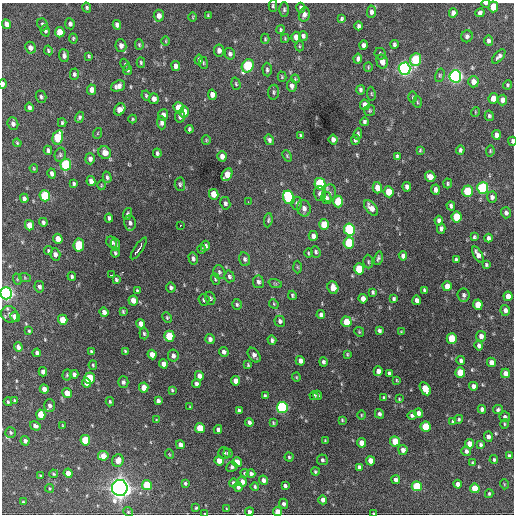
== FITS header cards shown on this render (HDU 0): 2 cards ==
NAXIS1  =                  512 / Axis length
NAXIS2  =                  512 / Axis length

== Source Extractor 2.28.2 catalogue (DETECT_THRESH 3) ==
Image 512 x 512 px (HDU 0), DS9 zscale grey, 1 PNG px = 1 image px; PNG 516 x 516 px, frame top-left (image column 1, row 512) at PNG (2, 3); each listed source drawn as its Kron ellipse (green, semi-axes under 4 px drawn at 4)
Background 986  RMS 32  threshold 96.9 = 3 sigma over >= 5 px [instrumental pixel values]
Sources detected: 371; all 371 listed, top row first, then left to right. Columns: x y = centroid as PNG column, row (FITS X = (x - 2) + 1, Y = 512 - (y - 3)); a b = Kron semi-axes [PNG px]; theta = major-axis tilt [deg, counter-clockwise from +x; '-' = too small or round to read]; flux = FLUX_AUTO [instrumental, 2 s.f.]
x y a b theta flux
486 3 4 2 - 4.0e+03
273 6 6 4 -90 3.2e+03
493 7 5 5 - 4.6e+04
87 8 5 4 - 3.3e+03
301 8 5 4 - 7.0e+03
284 9 7 5 90 4.3e+03
371 12 6 4 85 6.7e+03
453 13 5 4 - 1.1e+04
480 13 5 4 - 5.5e+03
304 15 7 5 75 7.3e+03
159 16 6 5 - 1.1e+04
208 16 3 2 - 2.3e+03
193 17 4 3 - 1.7e+03
341 19 4 3 - 3.5e+03
7 24 5 4 - 1.2e+04
42 24 6 5 - 4.7e+03
70 24 5 4 - 6.6e+03
117 25 5 4 - 8.0e+03
358 26 4 3 - 5.1e+03
281 30 4 4 - 3.3e+03
45 31 5 4 - 4.4e+03
60 32 5 4 - 3.3e+04
303 36 5 4 - 4.9e+03
467 36 6 5 - 5.9e+03
296 37 5 4 - 1.5e+04
73 38 5 4 - 2.7e+03
285 38 4 4 - 2.4e+03
265 39 5 4 - 2.4e+03
166 41 4 3 - 1.8e+03
488 41 5 4 - 6.1e+03
394 44 4 3 - 4.6e+03
139 45 5 4 - 2.8e+03
363 45 4 4 - 7.4e+03
121 46 6 5 - 1.0e+04
299 46 5 3 - 2.2e+03
30 48 6 5 - 9.1e+03
48 50 5 4 - 3.2e+03
219 50 6 5 - 9.9e+03
230 54 6 5 - 5.5e+03
380 54 6 5 - 4.4e+03
64 56 6 5 - 7.0e+03
89 56 4 4 - 2.8e+03
499 56 8 4 49 6.9e+03
358 59 5 4 - 6.9e+03
199 60 5 4 - 5.7e+03
415 60 6 5 - 1.2e+05
382 62 7 5 -74 1.6e+04
141 63 5 4 - 3.0e+03
203 63 6 3 -83 2.4e+03
125 65 6 4 -66 2.7e+03
176 66 5 4 - 8.9e+03
248 66 7 5 61 1.9e+05
368 67 5 4 - 2.5e+03
404 69 6 6 - 8.0e+05
128 70 5 4 - 5.4e+03
267 70 7 4 -87 4.5e+03
74 74 5 4 - 4.7e+03
440 75 7 4 73 3.2e+03
455 76 6 6 - 7.8e+05
282 77 5 4 - 2.5e+03
295 79 4 3 - 2.2e+03
473 82 5 5 - 1.5e+04
3 84 4 2 - 7.4e+03
236 84 6 4 -73 3.0e+03
507 85 4 4 - 3.0e+03
118 86 7 5 23 1.2e+04
292 86 6 4 -82 7.5e+03
92 90 5 4 - 1.6e+04
360 90 5 4 - 4.5e+03
274 92 7 5 83 4.2e+03
371 94 7 3 -81 2.6e+03
146 95 5 3 - 2.7e+03
212 95 5 4 - 1.1e+04
41 97 6 5 - 4.0e+03
413 97 6 4 89 2.5e+03
493 98 5 4 - 2.2e+04
154 99 5 4 - 9.8e+03
503 100 5 4 - 1.2e+04
417 102 6 4 -88 2.7e+03
365 105 5 5 - 1.7e+04
29 107 5 3 - 6.3e+03
179 108 6 5 - 5.3e+04
120 109 6 5 - 2.3e+04
370 111 5 5 - 3.3e+03
184 112 5 4 - 3.4e+04
475 112 5 3 - 1.7e+03
163 115 6 5 - 1.1e+04
489 116 5 4 - 4.2e+03
79 117 5 4 - 4.7e+03
180 117 6 5 - 6.6e+03
133 119 4 4 - 2.5e+03
364 122 4 3 - 4.6e+03
62 123 4 3 - 3.1e+03
161 123 6 4 -89 6.8e+03
13 124 6 5 - 7.7e+03
189 129 4 3 - 3.8e+03
98 133 5 3 - 1.8e+03
358 134 6 4 82 4.1e+03
496 135 5 4 - 1.0e+04
301 136 4 3 - 3.8e+03
58 137 7 5 74 1.1e+05
206 140 5 4 - 2.4e+03
269 140 5 4 - 5.7e+03
333 140 5 4 - 9.2e+03
355 140 5 4 - 4.3e+03
512 141 4 2 - 3.8e+03
17 143 4 3 - 2.4e+03
48 150 4 3 - 5.5e+03
420 150 3 2 - 2.4e+03
460 150 4 3 - 4.1e+03
490 151 5 4 - 2.7e+03
105 153 6 6 - 1.9e+04
157 153 5 3 - 4.1e+03
60 155 7 5 77 4.5e+03
222 156 5 4 - 1.1e+04
287 156 6 3 -66 2.6e+03
397 156 4 3 - 3.8e+03
90 159 5 5 - 8.2e+03
66 165 6 5 - 1.7e+05
34 168 4 3 - 2.2e+03
52 174 5 4 - 7.3e+03
227 175 7 5 63 3.0e+04
107 177 6 4 -75 4.7e+03
430 177 5 5 - 1.9e+04
91 181 5 4 - 1.1e+04
74 183 4 3 - 3.9e+03
448 183 5 4 - 3.3e+03
180 184 7 5 -87 3.9e+03
320 184 6 5 - 1.6e+05
101 185 5 3 - 2.0e+03
407 187 5 4 - 6.3e+03
377 188 6 4 -74 2.0e+04
483 188 6 5 - 2.4e+05
435 190 5 4 - 8.0e+03
468 191 5 5 - 9.8e+04
389 192 5 5 - 3.9e+04
320 193 7 6 - 8.0e+03
329 193 9 6 82 8.0e+03
214 194 5 5 - 3.2e+04
45 196 5 5 - 1.4e+05
289 197 7 5 -63 2.4e+05
492 197 5 5 - 7.3e+03
24 198 4 4 - 6.8e+03
326 198 6 5 - 5.0e+03
248 202 2 2 - 4.8e+03
338 202 6 5 - 6.5e+04
225 203 6 5 - 5.1e+03
297 203 6 5 - 4.7e+03
451 206 4 4 - 5.5e+03
304 208 8 6 -79 1.1e+04
371 208 9 5 -50 1.6e+04
506 213 5 5 - 6.7e+03
128 214 6 4 72 3.6e+03
457 217 5 5 - 6.8e+04
109 218 4 3 - 4.7e+03
268 220 7 4 84 3.4e+03
439 221 5 4 - 8.1e+03
43 222 4 3 - 4.7e+03
130 223 7 6 - 6.8e+03
324 224 5 5 - 4.1e+04
29 225 5 4 - 3.1e+04
180 225 3 2 - 2.6e+03
441 229 5 4 - 6.4e+03
349 230 6 5 - 2.5e+05
313 236 5 4 - 9.0e+03
474 237 4 3 - 3.4e+03
488 238 4 4 - 5.7e+03
58 239 5 4 - 2.9e+04
112 242 6 5 - 6.0e+03
349 243 6 5 - 1.0e+05
79 245 6 5 - 1.0e+05
115 245 6 4 -79 5.9e+03
205 246 5 4 - 7.1e+03
139 248 13 3 56 3.1e+04
201 249 4 3 - 2.8e+03
48 251 4 4 - 3.1e+03
316 252 6 4 -68 4.1e+03
115 253 5 3 - 3.6e+03
308 253 5 3 - 2.3e+03
55 254 6 5 - 9.1e+03
478 255 9 4 -61 1.2e+04
403 256 5 4 - 8.1e+03
193 258 6 4 -76 5.5e+03
378 258 7 4 75 4.7e+03
245 259 7 5 -75 5.5e+03
456 259 4 3 - 3.4e+03
368 262 7 5 -87 3.6e+03
486 265 3 3 - 3.2e+03
297 267 6 4 -88 2.6e+03
359 269 5 5 - 7.4e+04
219 272 7 5 -68 4.8e+03
112 275 4 2 - 6.5e+03
72 276 4 4 - 3.9e+03
229 276 6 5 - 5.1e+03
25 278 6 4 -19 2.1e+03
17 279 6 3 -72 2.2e+03
215 279 6 3 -70 2.8e+03
116 280 4 3 - 3.6e+03
258 282 6 5 - 6.2e+03
275 283 7 4 -19 2.5e+03
447 286 5 4 - 1.8e+04
39 287 6 5 - 5.4e+03
171 288 5 4 - 5.3e+03
333 288 6 5 - 2.1e+04
424 290 4 3 - 4.2e+03
137 291 4 3 - 3.4e+03
373 292 4 3 - 3.5e+03
6 293 6 5 - 8.5e+05
292 295 4 4 - 3.0e+03
464 295 6 6 - 5.8e+03
508 296 5 4 - 2.0e+04
210 298 6 5 - 4.5e+03
363 299 5 4 - 1.2e+04
394 299 4 3 - 4.0e+03
133 300 5 4 - 1.9e+04
204 300 6 5 - 4.0e+03
417 300 5 4 - 8.7e+03
237 304 5 4 - 3.8e+03
274 304 5 4 - 2.4e+03
478 305 5 5 - 3.6e+04
505 310 5 4 - 8.4e+03
123 311 4 3 - 2.5e+03
104 312 5 4 - 1.0e+04
10 314 9 8 - 1.0e+04
321 315 4 4 - 6.2e+03
15 317 5 4 - 2.1e+04
167 318 6 4 -64 2.8e+03
63 320 5 4 - 4.3e+04
280 321 5 5 - 6.1e+03
346 322 5 5 - 4.9e+04
141 324 5 4 - 1.3e+04
379 330 4 4 - 4.8e+03
29 331 4 4 - 2.3e+03
359 332 5 4 - 2.3e+03
401 332 3 3 - 1.9e+03
144 334 6 4 -83 3.6e+03
169 336 5 5 - 8.1e+04
481 336 5 5 - 1.0e+04
452 338 5 5 - 6.0e+04
210 339 5 4 - 7.0e+03
272 340 5 4 - 4.6e+03
479 345 5 4 - 5.6e+03
18 347 4 4 - 7.1e+03
125 351 4 3 - 2.8e+03
91 352 4 3 - 4.7e+03
224 352 5 4 - 6.6e+03
37 353 4 3 - 5.4e+03
347 354 4 3 - 2.4e+03
152 355 5 4 - 1.7e+04
254 355 8 5 -55 9.5e+03
173 356 6 5 - 7.0e+03
461 360 4 3 - 5.0e+03
300 361 5 4 - 1.1e+04
323 362 5 4 - 4.4e+03
491 362 5 4 - 1.3e+04
163 364 4 4 - 1.0e+04
93 365 5 4 - 2.8e+03
248 365 4 3 - 2.3e+03
378 371 5 4 - 1.3e+04
43 372 4 4 - 1.0e+04
460 372 5 5 - 5.2e+04
389 373 4 3 - 3.8e+03
505 373 5 4 - 1.4e+04
74 374 4 4 - 7.0e+03
67 375 5 4 - 3.2e+03
199 376 5 4 - 1.2e+04
296 377 4 4 - 2.2e+03
89 378 5 5 - 8.3e+04
397 380 4 3 - 2.2e+03
235 381 5 4 - 1.6e+04
123 382 6 5 - 5.5e+03
87 383 5 4 - 2.3e+04
196 384 4 3 - 5.9e+03
473 386 4 4 - 8.8e+03
144 387 5 4 - 2.5e+04
44 389 5 4 - 1.3e+04
425 389 7 5 -62 4.7e+04
172 390 3 3 - 2.4e+03
67 393 5 4 - 2.7e+04
317 395 4 4 - 3.8e+03
265 396 3 3 - 3.3e+03
314 396 4 4 - 3.6e+03
384 398 4 3 - 2.8e+03
399 399 3 3 - 2.1e+03
14 401 4 3 - 2.6e+03
158 401 4 4 - 6.1e+03
8 402 4 3 - 2.7e+03
110 402 4 3 - 3.1e+03
50 405 6 5 - 7.6e+03
190 407 3 3 - 2.1e+03
282 407 5 5 - 3.4e+05
482 409 4 4 - 7.6e+03
239 410 4 3 - 3.8e+03
498 410 5 4 - 4.2e+03
418 413 5 4 - 1.0e+04
379 414 5 4 - 5.5e+03
41 415 5 4 - 4.7e+04
361 415 4 3 - 2.0e+03
412 415 5 4 - 4.8e+03
505 417 5 5 - 5.5e+03
459 419 4 4 - 3.4e+03
156 420 4 2 - 1.7e+03
342 420 4 3 - 2.5e+03
453 421 4 3 - 3.1e+03
249 422 4 3 - 6.0e+03
273 423 4 3 - 2.3e+03
504 424 5 3 - 2.3e+03
62 425 3 2 - 1.6e+03
35 426 5 4 - 7.0e+03
426 427 5 5 - 7.1e+04
200 428 5 4 - 5.1e+04
218 430 4 4 - 7.2e+03
11 432 5 5 - 3.6e+03
488 437 5 4 - 7.3e+03
85 440 5 5 - 8.3e+04
25 441 5 4 - 7.4e+03
325 441 4 3 - 2.1e+03
395 441 5 5 - 4.6e+04
361 443 4 4 - 1.8e+04
470 444 5 4 - 2.8e+04
180 445 4 4 - 1.1e+04
480 445 4 4 - 4.4e+03
403 450 5 4 - 1.1e+04
466 451 5 4 - 6.3e+03
224 453 6 5 - 5.0e+03
228 453 5 4 - 3.1e+03
169 454 5 3 - 1.7e+03
103 456 5 5 - 2.8e+04
509 456 4 4 - 4.3e+03
289 457 4 4 - 2.9e+03
322 460 5 5 - 4.4e+03
494 460 4 4 - 3.6e+03
118 461 6 5 - 1.9e+04
219 461 5 4 - 2.1e+04
370 461 5 4 - 2.1e+04
237 462 5 4 - 4.0e+04
473 463 3 3 - 2.9e+03
232 467 6 4 26 5.5e+03
359 467 4 4 - 5.3e+03
315 471 4 4 - 3.2e+03
68 473 4 4 - 2.3e+04
245 473 4 3 - 3.0e+03
251 473 4 4 - 5.8e+03
53 474 4 3 - 2.6e+03
40 476 3 3 - 2.7e+03
264 480 5 4 - 9.9e+03
396 480 4 4 - 8.2e+03
242 482 5 4 - 1.2e+04
185 483 4 3 - 3.2e+03
233 483 4 4 - 4.6e+03
458 484 4 4 - 1.1e+04
504 484 5 3 - 1.7e+03
147 485 5 5 - 8.7e+04
285 486 4 3 - 5.2e+03
417 486 5 5 - 9.3e+04
238 487 5 4 - 6.5e+03
255 487 4 4 - 3.9e+03
50 488 4 4 - 2.2e+03
120 488 8 8 - 1.6e+06
475 488 5 4 - 4.8e+04
489 494 4 3 - 2.9e+03
323 500 4 4 - 8.5e+03
23 502 4 3 - 1.8e+03
283 504 5 4 - 6.0e+03
196 508 3 2 - 2.4e+03
227 509 4 3 - 2.1e+03
128 512 5 4 - 2.5e+03
249 512 4 4 - 6.3e+03
277 512 4 4 - 2.4e+04
205 513 3 2 - 1.3e+03
373 513 3 2 - 2.0e+03
At the frame edge (FLAGS 8, measured only in part): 9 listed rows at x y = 486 3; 493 7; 3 84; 512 141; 6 293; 249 512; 277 512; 205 513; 373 513